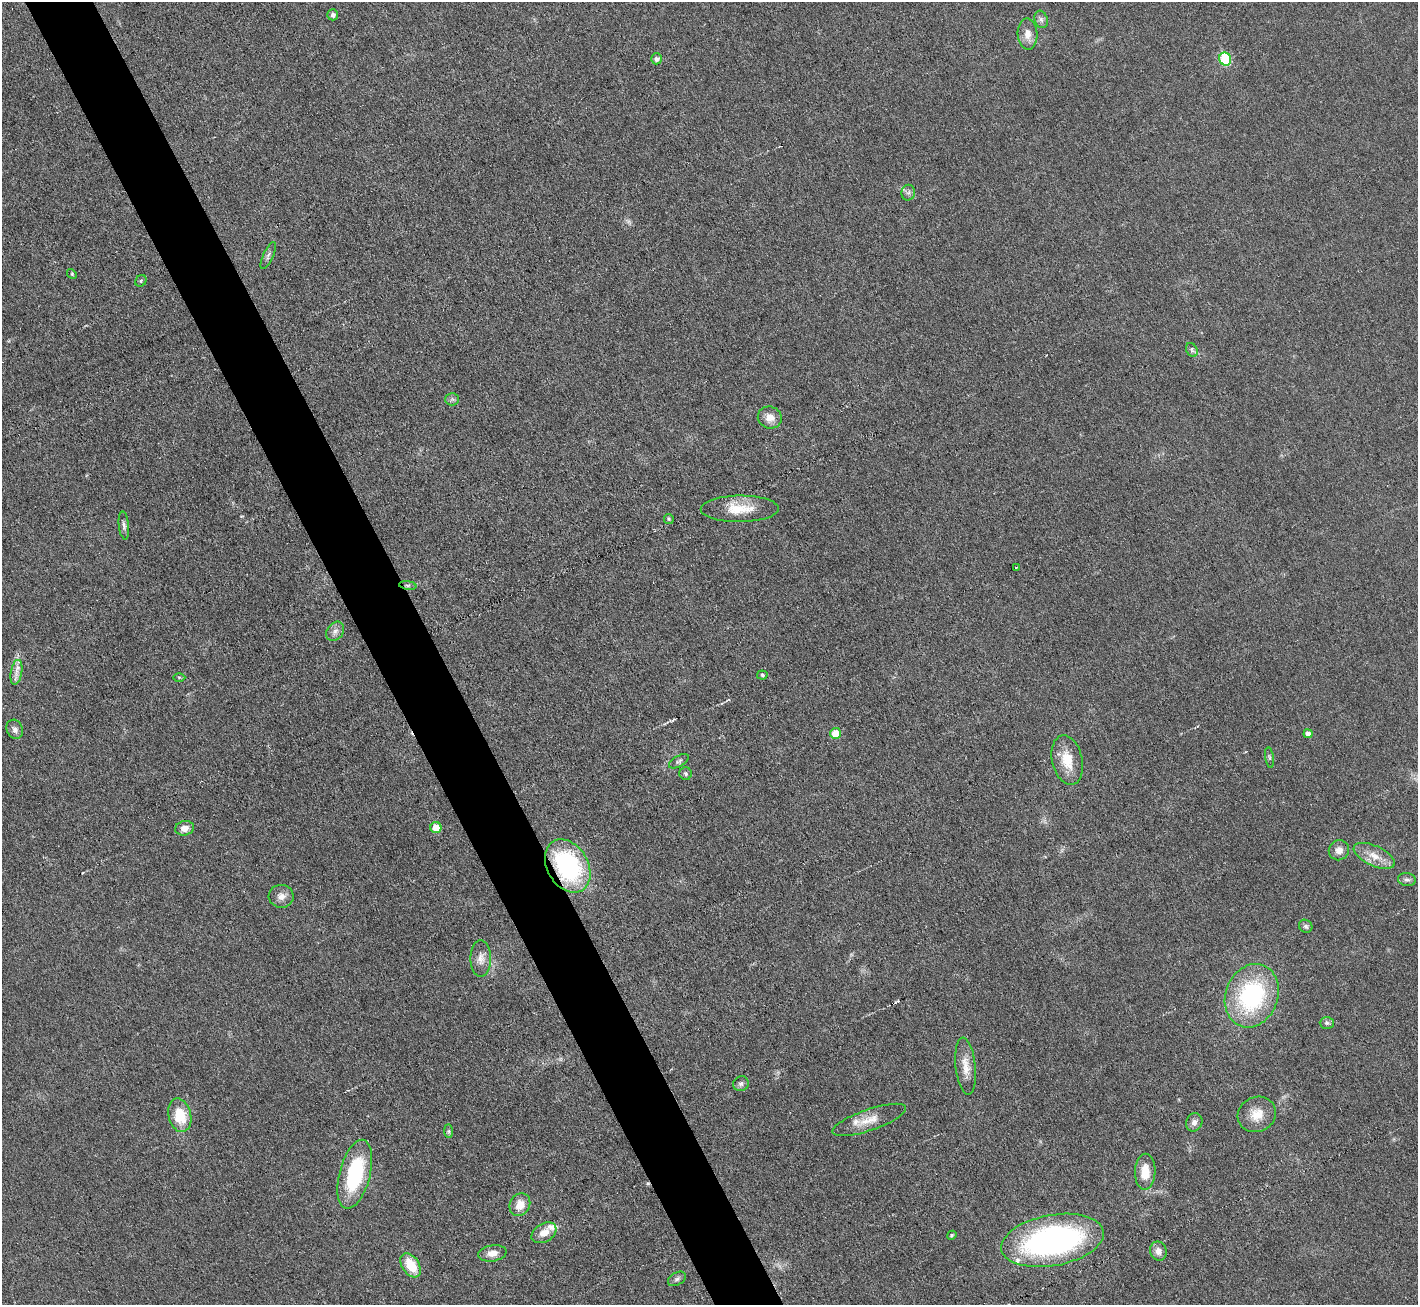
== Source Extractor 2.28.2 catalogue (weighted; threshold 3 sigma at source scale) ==
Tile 11 of 4 x 4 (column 3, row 3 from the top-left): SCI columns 2831-4246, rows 1456-2758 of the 5664 x 5653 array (HDU 1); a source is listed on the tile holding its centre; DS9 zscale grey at full resolution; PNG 1420 x 1307 px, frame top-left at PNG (2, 2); each listed source drawn as its Kron ellipse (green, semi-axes under 4 px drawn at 4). Shown black and unused: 5% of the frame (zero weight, under 3 of 6 exposures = <1% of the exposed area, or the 3 px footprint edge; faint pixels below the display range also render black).
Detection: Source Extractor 2.28.2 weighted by HDU 2 'WHT'; one run over the whole footprint, this tile lists its part. Background 0.0264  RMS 0.0037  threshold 0.0152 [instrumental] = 3 sigma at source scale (4.09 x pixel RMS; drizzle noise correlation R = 1.36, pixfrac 0.8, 0.05/0.05 arcsec/px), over >= 5 px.
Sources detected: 62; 1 too faint to see at this stretch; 3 cosmic-ray / hot-pixel residue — neither listed nor drawn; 2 inside a brighter listed object's ellipse — not listed separately; the other 56 listed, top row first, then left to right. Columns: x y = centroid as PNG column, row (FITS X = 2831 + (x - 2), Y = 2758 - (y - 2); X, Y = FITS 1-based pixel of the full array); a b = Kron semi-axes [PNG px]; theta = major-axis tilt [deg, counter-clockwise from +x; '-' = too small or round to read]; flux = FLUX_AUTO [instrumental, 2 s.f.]
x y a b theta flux
333 15 5 5 - 1.2
1041 19 9 6 -73 1.2
1028 34 15 10 -87 3.4
656 59 5 5 - 1.5
1225 59 6 6 - 18
908 193 8 6 78 1.1
268 255 15 5 65 1.1
72 274 5 4 - 0.42
141 281 6 5 - 0.57
1192 350 7 5 -62 0.82
452 399 6 6 - 0.84
770 417 12 11 - 3.2
740 509 39 13 1 8.8
669 519 5 5 - 0.47
124 525 14 5 -84 1.2
1016 567 3 2 - 0.46
408 585 9 4 -8 0.75
335 631 10 8 51 1.6
16 672 12 5 80 2
762 675 5 4 - 0.5
179 677 6 4 0 0.48
15 729 10 8 -66 1.5
835 733 5 5 - 6
1308 734 4 4 - 1.5
1269 757 10 4 -81 0.65
1067 760 25 15 -77 7.7
679 761 11 5 29 0.92
686 774 6 6 - 0.69
185 828 9 7 14 2.7
436 828 5 5 - 5.5
1339 850 10 10 - 2.5
1374 856 22 10 -25 4.9
568 866 28 20 -59 47
1407 880 9 6 -8 1.1
281 896 12 11 - 2.5
1306 926 7 6 - 0.95
481 958 18 10 -90 3
1252 996 32 26 69 43
1327 1023 7 6 - 0.82
966 1066 29 10 -84 4.6
741 1084 8 7 - 1
1257 1114 19 17 26 5.9
180 1115 17 11 -76 10
869 1120 39 10 19 6.3
1194 1122 9 8 - 1.7
449 1131 7 4 -90 0.66
1145 1172 18 10 88 6.3
355 1174 35 15 75 28
520 1205 12 10 58 4.3
544 1233 13 9 31 3.5
952 1235 5 4 - 0.55
1052 1240 52 25 10 89
1158 1251 10 8 -70 2.3
492 1253 14 8 9 2.6
411 1265 13 8 -56 8.8
677 1279 10 6 30 1
Overlapping masked pixels (flux is a lower limit): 1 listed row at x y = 568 866